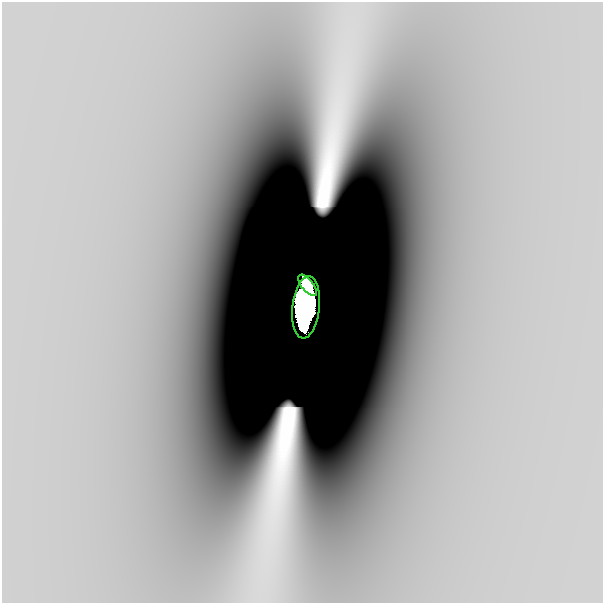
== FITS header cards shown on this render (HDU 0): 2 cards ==
NAXIS1  =                  601
NAXIS2  =                  601

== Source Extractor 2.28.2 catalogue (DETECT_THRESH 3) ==
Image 601 x 601 px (HDU 0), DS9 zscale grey, 1 PNG px = 1 image px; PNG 605 x 605 px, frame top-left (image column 1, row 601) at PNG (2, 2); each listed source drawn as its Kron ellipse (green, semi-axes under 4 px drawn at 4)
Background -2.04e-09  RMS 6.6e-10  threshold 1.99e-09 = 3 sigma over >= 5 px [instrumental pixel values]
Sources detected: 4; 2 with non-positive FLUX_AUTO (blend fragments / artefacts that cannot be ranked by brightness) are neither listed nor drawn; the other 2 listed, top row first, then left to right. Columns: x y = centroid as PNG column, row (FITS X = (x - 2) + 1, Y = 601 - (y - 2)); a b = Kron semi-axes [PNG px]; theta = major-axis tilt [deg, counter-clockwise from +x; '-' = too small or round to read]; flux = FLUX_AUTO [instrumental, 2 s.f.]
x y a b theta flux
307 285 13 6 -50 2.9
306 307 31 13 84 34
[2 non-positive-flux detections neither listed nor drawn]